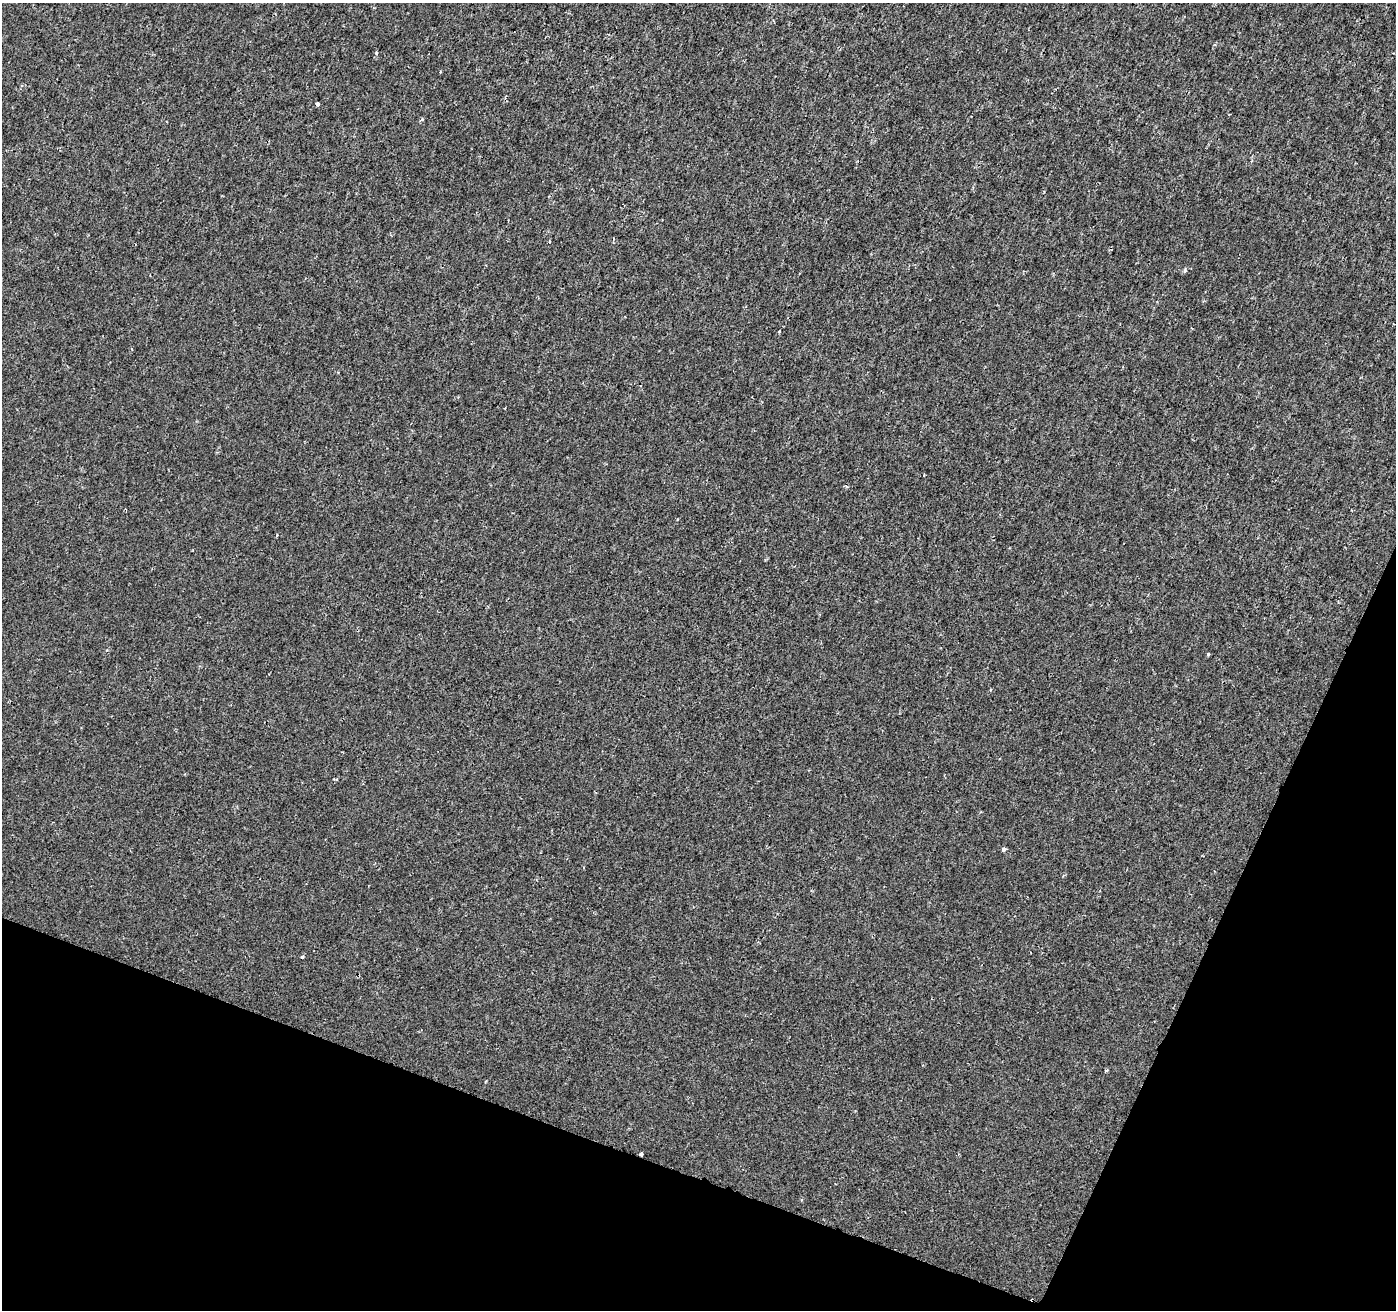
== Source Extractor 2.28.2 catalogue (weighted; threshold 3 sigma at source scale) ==
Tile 15 of 4 x 4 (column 3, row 4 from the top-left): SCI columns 2798-4191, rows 275-1582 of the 5588 x 5717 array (HDU 1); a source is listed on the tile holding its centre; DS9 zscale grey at full resolution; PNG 1398 x 1312 px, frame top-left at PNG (2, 3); no overlay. Shown black and unused: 19% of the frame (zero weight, under 2 of 3 exposures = <1% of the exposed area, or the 3 px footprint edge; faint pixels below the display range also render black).
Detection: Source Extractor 2.28.2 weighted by HDU 2 'WHT'; one run over the whole footprint, this tile lists its part. Background -6.86e-05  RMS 0.0018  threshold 0.00829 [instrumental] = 3 sigma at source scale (4.5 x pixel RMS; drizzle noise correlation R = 1.50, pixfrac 1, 0.0396/0.0396 arcsec/px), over >= 5 px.
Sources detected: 12; all 12 listed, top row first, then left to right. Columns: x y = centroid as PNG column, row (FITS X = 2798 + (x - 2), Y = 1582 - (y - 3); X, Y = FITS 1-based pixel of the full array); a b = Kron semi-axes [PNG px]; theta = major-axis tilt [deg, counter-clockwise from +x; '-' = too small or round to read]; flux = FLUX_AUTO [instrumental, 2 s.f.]
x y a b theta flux
376 53 5 4 - 0.24
318 104 3 3 - 1.4
422 120 5 3 - 0.23
1185 270 4 4 - 0.6
131 349 4 3 - 0.25
277 535 4 3 - 0.18
1208 654 3 3 - 0.23
990 690 4 3 - 0.14
1004 849 4 3 - 1.1
302 957 4 4 - 0.23
1107 1070 5 3 - 0.2
641 1154 4 4 - 0.8
Overlapping masked pixels (flux is a lower limit): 1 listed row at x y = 641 1154